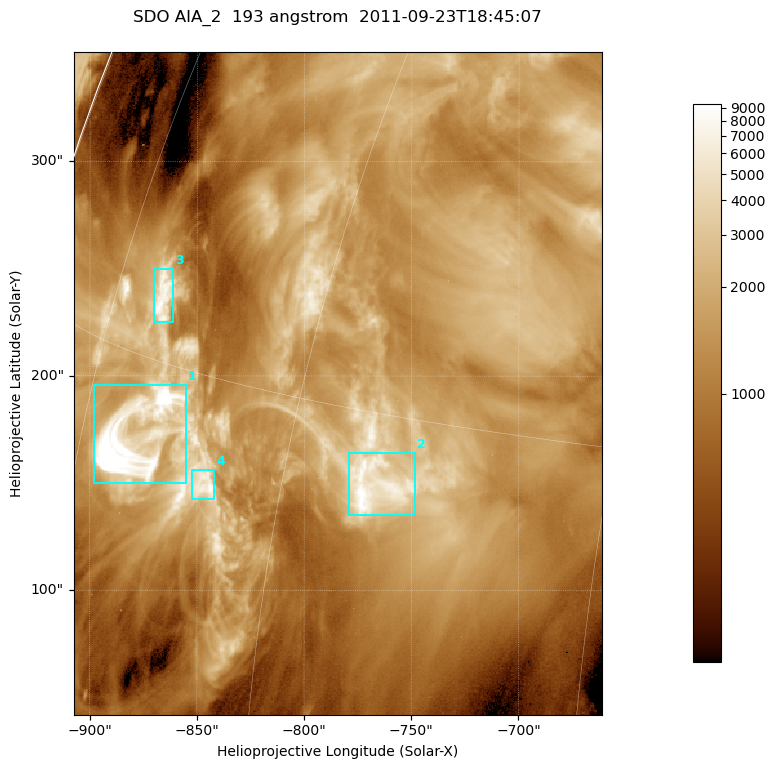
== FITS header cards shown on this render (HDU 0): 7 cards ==
TELESCOP= 'SDO     '           /
INSTRUME= 'AIA_2   '           /
WAVELNTH=                  193 /
WAVEUNIT= 'angstrom'           /
DATE-OBS= '2011-09-23T18:45:07.84' /
CTYPE1  = 'HPLN-TAN'           /
CTYPE2  = 'HPLT-TAN'           /

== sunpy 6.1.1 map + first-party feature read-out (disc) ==
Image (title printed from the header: SDO AIA_2  193 angstrom  2011-09-23T18:45:07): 410 x 514 px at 0.601 arcsec/px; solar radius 957 arcsec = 1592 px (partial field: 2.6% of the solar disc is inside the frame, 99% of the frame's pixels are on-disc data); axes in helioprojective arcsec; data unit not stated in the header (colour bar unlabelled)
Pointing: header CRPIX1/2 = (2043.81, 2047.21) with CRVAL1/2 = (0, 0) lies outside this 410 x 514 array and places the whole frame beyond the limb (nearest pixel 1.41 R_sun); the SolarSoft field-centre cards XCEN/YCEN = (-784.4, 196.5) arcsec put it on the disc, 1312 arcsec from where CRPIX/CRVAL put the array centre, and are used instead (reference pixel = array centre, CRVAL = XCEN/YCEN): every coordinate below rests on XCEN/YCEN
Orientation: roll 0.0565 deg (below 1 deg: not rotated)
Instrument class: DISC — disc imager (sunpy class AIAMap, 193 A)
Bright regions (active regions / flare kernels): reference = the on-disc median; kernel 3 px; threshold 5 sigma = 3562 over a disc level ~1282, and >= 1.15x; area >= 210 px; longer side >= 5 px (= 3 arcsec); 4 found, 4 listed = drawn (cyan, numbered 1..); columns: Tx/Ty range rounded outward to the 2 arcsec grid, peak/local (2 s.f.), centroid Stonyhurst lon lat
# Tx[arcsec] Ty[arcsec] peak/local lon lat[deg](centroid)
1 -898..-854 150..196 13 -70 +13
2 -780..-748 134..164 7.9 -55 +13
3 -872..-860 224..250 7 -71 +17
4 -852..-842 142..156 7 -65 +12